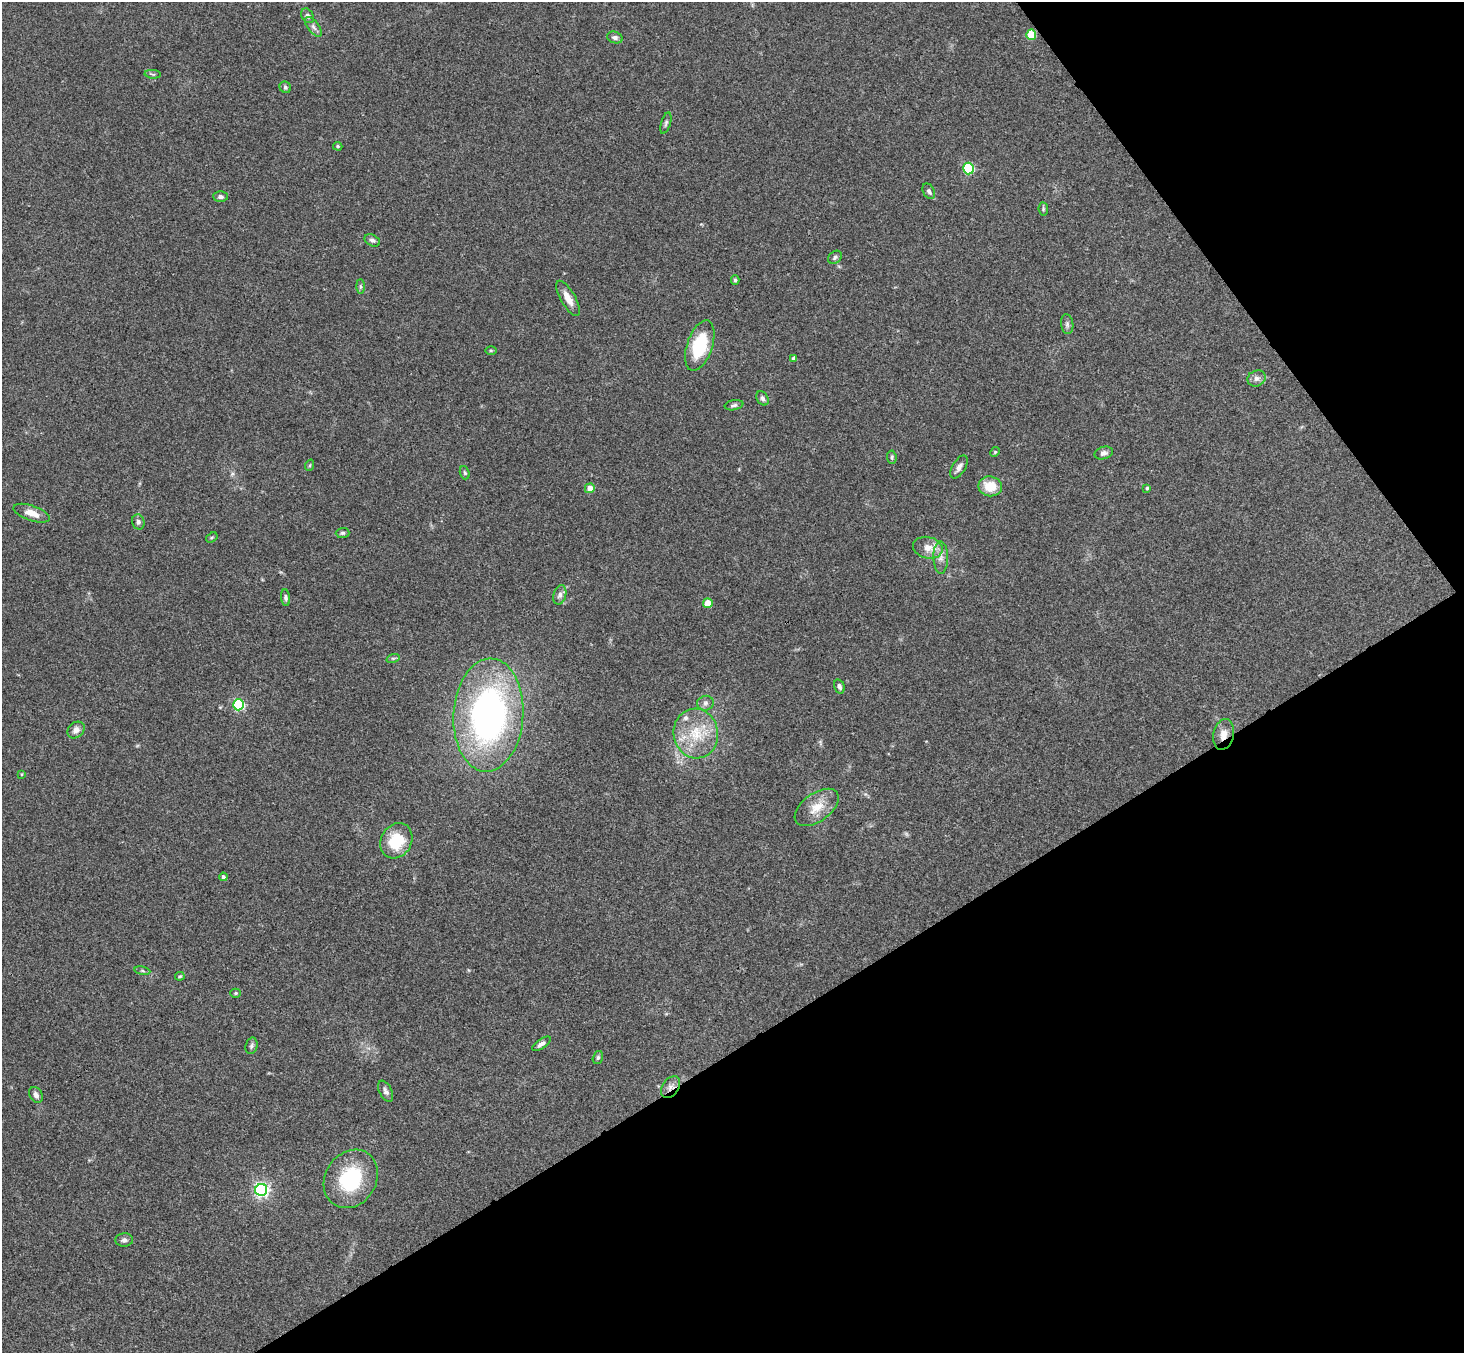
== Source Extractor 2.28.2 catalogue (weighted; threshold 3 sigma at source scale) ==
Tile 12 of 4 x 4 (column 4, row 3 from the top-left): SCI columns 4439-5900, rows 1683-3033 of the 5950 x 5930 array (HDU 1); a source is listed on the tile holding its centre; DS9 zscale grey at full resolution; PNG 1466 x 1355 px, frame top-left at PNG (2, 2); each listed source drawn as its Kron ellipse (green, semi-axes under 4 px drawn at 4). Shown black and unused: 30% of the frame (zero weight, under 3 of 4 exposures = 6% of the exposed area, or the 3 px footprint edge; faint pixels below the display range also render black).
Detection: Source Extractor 2.28.2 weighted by HDU 2 'WHT'; one run over the whole footprint, this tile lists its part. Background 0.163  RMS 0.0074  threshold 0.0331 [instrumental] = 3 sigma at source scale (4.5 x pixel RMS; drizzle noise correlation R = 1.50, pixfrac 1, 0.05/0.05 arcsec/px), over >= 5 px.
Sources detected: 67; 1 inside a brighter listed object's ellipse — not listed separately; the other 66 listed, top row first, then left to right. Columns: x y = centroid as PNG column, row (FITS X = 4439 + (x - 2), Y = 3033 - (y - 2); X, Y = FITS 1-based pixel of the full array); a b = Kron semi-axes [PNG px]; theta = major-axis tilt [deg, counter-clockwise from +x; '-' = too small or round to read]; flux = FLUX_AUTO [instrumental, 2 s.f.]
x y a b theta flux
308 16 8 6 -58 2
313 27 11 5 -52 2.6
1031 35 5 5 - 23
615 38 8 5 -19 2.3
153 74 8 3 -5 0.98
285 87 6 5 - 1.5
666 123 11 4 73 1.7
338 146 5 4 - 0.9
968 168 6 5 - 62
929 191 8 5 -60 2
220 197 7 5 -3 2.2
1043 209 7 4 -84 1.1
372 240 8 5 -30 2.1
835 257 7 6 - 1.7
735 280 4 3 - 1.3
360 286 7 4 -90 1.3
568 298 20 7 -60 7.9
1067 324 10 6 -81 2.2
700 346 26 12 71 38
491 350 6 4 -1 0.88
794 359 4 4 - 3.1
1256 378 9 8 - 3.3
762 398 7 5 -56 2
734 405 9 5 11 1.8
995 452 5 4 - 0.81
1104 453 9 6 16 2.6
892 457 7 4 -84 1.1
310 465 6 3 71 0.82
959 467 13 6 59 3.5
465 473 6 4 -71 1.2
990 486 12 10 -10 14
590 488 5 5 - 7.2
1147 488 3 3 - 0.96
32 513 19 7 -19 8.1
138 522 7 6 - 2
343 533 7 5 2 1.5
212 538 6 4 33 1.1
928 548 15 10 -13 8.5
941 557 16 7 -89 5.1
560 595 10 6 75 3
286 598 8 4 -84 1.7
708 603 4 4 - 15
393 658 7 4 17 1.2
839 686 7 5 -72 2.1
705 703 8 7 - 2.7
238 705 5 5 - 76
488 715 56 35 86 250
76 730 9 7 41 3.7
696 734 25 22 -81 28
1224 734 16 10 78 7.1
22 774 3 2 - 0.52
817 807 25 14 36 14
396 841 18 15 59 27
223 877 4 4 - 1.9
142 971 8 4 -9 1.4
180 976 5 4 - 0.91
236 993 5 4 - 1
541 1044 11 4 35 2.7
252 1046 8 6 75 1.7
598 1057 7 5 74 1.4
671 1087 12 8 54 4.1
386 1091 11 6 -64 2.6
36 1095 8 6 -60 3.3
351 1179 31 25 57 50
261 1190 6 6 - 190
124 1240 9 6 5 2.3
Overlapping masked pixels (flux is a lower limit): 2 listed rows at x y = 1224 734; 671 1087